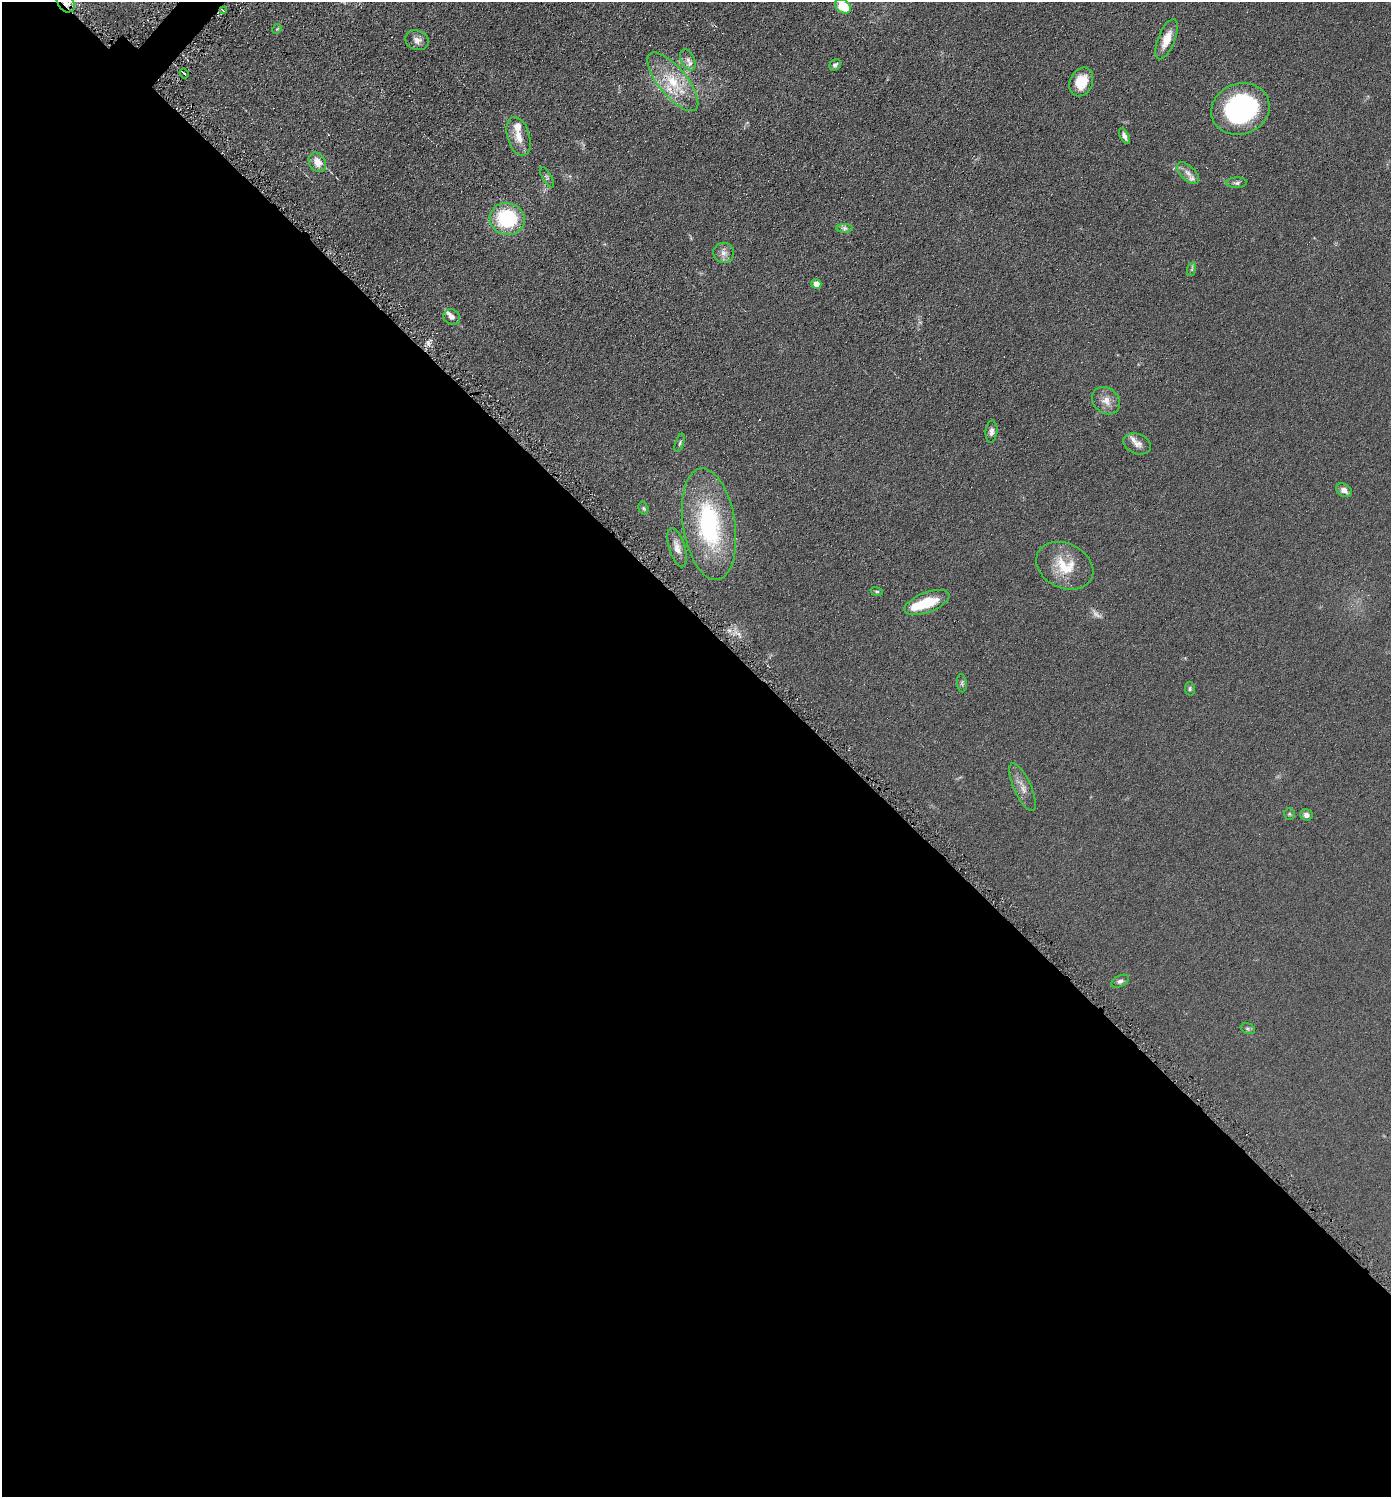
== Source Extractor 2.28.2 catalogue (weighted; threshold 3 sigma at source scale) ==
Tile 14 of 4 x 4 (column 2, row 4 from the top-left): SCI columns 1541-2929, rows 9-1503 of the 6001 x 5999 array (HDU 1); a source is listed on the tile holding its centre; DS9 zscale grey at full resolution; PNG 1393 x 1499 px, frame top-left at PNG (2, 2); each listed source drawn as its Kron ellipse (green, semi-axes under 4 px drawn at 4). Shown black and unused: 59% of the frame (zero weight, under 4 of 8 exposures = <1% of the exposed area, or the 3 px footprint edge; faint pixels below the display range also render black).
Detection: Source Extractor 2.28.2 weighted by HDU 2 'WHT'; one run over the whole footprint, this tile lists its part. Background 0.0905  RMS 0.0079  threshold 0.0324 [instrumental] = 3 sigma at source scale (4.09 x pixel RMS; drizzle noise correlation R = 1.36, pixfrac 0.8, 0.05/0.05 arcsec/px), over >= 5 px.
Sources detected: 50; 1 too faint to see at this stretch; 1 inside a brighter object's white glare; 1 cosmic-ray / hot-pixel residue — neither listed nor drawn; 5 inside a brighter listed object's ellipse — not listed separately; the other 42 listed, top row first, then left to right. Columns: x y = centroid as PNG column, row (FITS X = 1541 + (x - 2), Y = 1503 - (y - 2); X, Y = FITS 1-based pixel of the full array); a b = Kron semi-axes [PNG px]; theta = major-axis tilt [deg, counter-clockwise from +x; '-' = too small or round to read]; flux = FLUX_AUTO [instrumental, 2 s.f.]
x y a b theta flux
66 3 11 7 -53 9.4
843 6 9 6 -34 22
223 11 3 2 - 0.74
277 29 5 4 - 0.81
1167 39 21 8 68 11
417 40 12 9 -18 4.1
688 60 11 6 -64 3.8
835 65 6 5 - 2.1
184 74 5 3 - 1.4
673 82 36 14 -51 27
1081 82 15 11 66 15
1240 109 29 25 19 120
519 136 20 11 -73 9.5
1124 136 8 4 -64 2.5
317 162 10 8 -59 8.2
1188 173 14 7 -44 3.9
547 177 11 4 -60 1.6
1237 183 10 5 2 1.9
507 219 17 16 - 54
845 228 8 4 1 1.8
724 253 10 10 - 4.3
1192 269 7 4 72 1.3
816 284 5 4 - 7.9
452 317 9 7 -33 2.9
1106 401 15 12 -41 7.1
991 432 11 6 85 2.8
680 443 9 3 71 1.2
1137 444 14 10 -21 4.7
1344 490 8 6 -34 4.1
643 508 7 4 -73 1.2
709 524 56 26 -81 92
677 548 20 8 -73 6.3
1065 566 30 22 -26 24
877 591 6 4 -17 1
927 602 24 10 21 25
962 683 9 5 -83 1.4
1190 689 7 5 -79 1.2
1022 787 26 8 -66 6.5
1289 814 6 5 - 1.1
1306 815 6 5 - 3.3
1120 981 9 5 25 2.4
1248 1029 7 5 -18 1.4
Overlapping masked pixels (flux is a lower limit): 1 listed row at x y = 66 3
Isophote crosses this tile's border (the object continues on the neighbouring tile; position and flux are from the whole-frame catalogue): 2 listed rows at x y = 66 3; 843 6